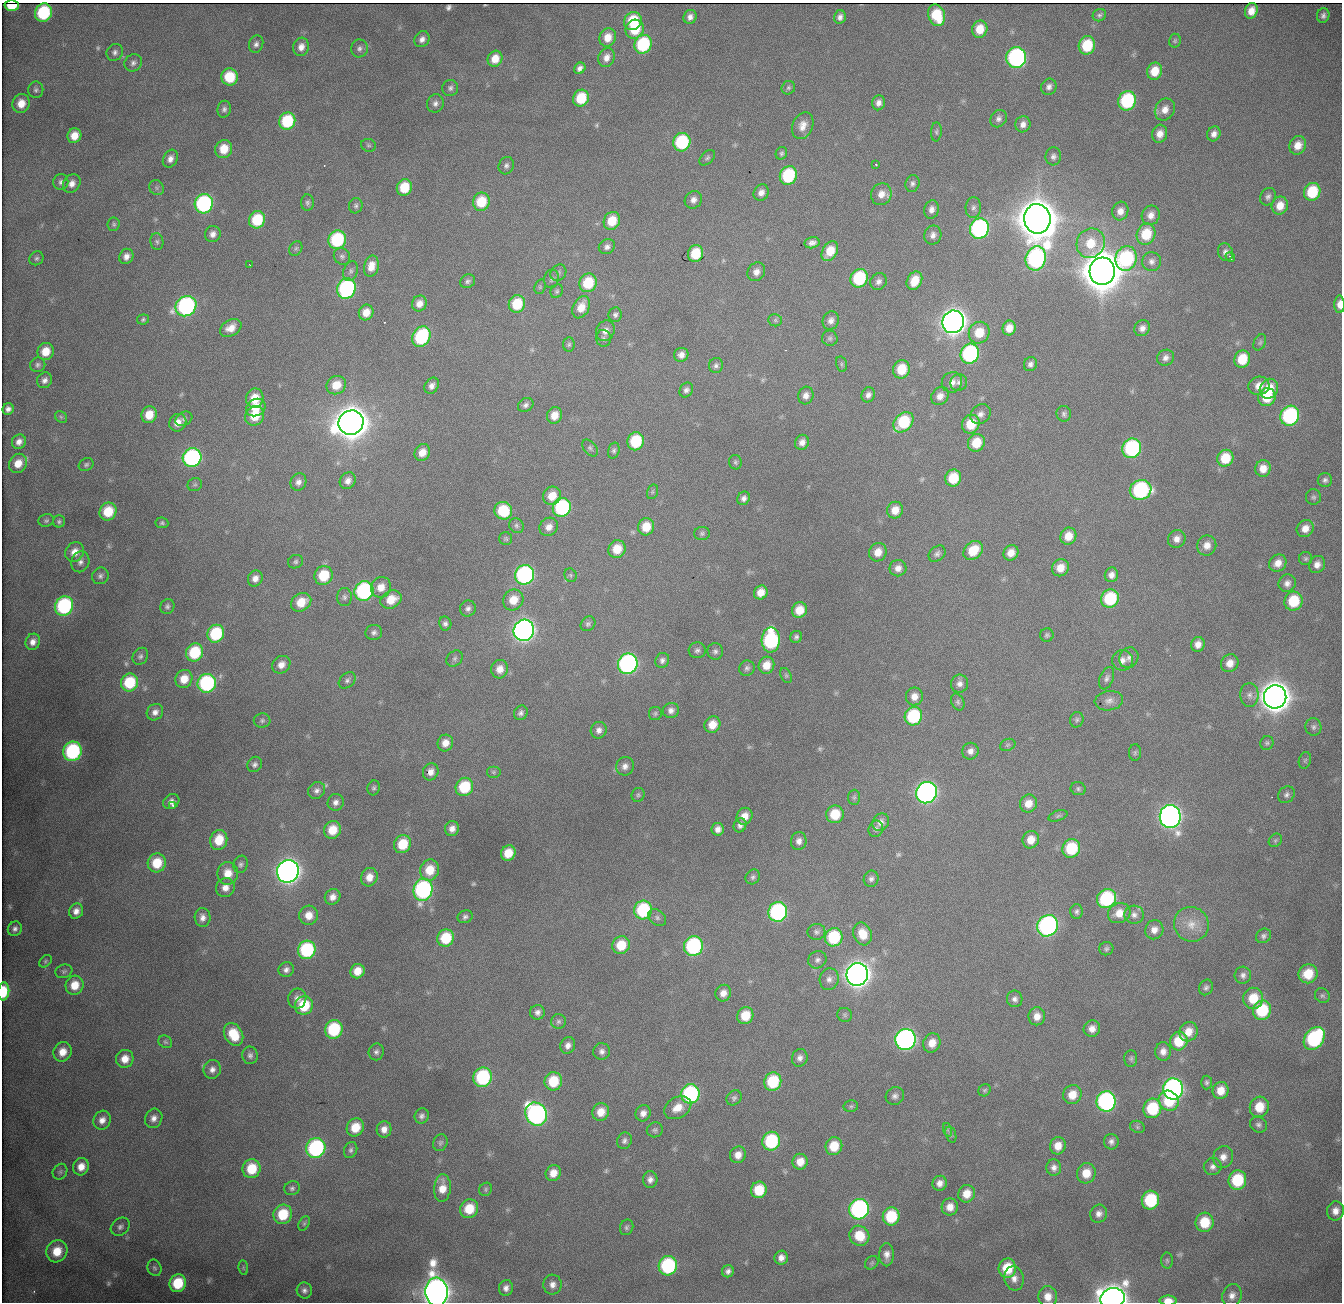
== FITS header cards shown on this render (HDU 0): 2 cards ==
NAXIS1  = 1340
NAXIS2  = 1300

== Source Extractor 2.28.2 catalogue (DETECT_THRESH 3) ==
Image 1340 x 1300 px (HDU 0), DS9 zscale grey, 1 PNG px = 1 image px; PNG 1344 x 1304 px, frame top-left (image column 1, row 1300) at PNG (2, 3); each listed source drawn as its Kron ellipse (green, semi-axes under 4 px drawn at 4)
Background 522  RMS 15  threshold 45.5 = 3 sigma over >= 5 px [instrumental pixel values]
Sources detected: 534; of the 534, the 500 brightest by FLUX_AUTO listed and drawn (34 fainter detections omitted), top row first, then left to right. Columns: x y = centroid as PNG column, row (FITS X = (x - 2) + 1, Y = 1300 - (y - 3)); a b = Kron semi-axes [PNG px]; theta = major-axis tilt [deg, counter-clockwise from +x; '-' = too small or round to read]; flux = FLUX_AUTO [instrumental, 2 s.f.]
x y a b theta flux
12 6 7 5 1 2.6e+04
1251 11 8 6 71 1.1e+04
43 13 9 8 - 8.5e+04
937 15 11 8 -71 4.0e+04
1099 15 7 6 - 2.6e+03
1323 15 7 6 - 3.9e+03
690 17 7 6 - 5.2e+03
840 17 7 6 - 4.4e+03
633 21 9 8 - 4.1e+04
635 29 10 9 - 3.5e+04
980 29 9 7 69 1.9e+04
608 37 9 8 - 1.4e+04
422 39 8 7 - 5.7e+03
1175 41 7 6 - 2.0e+03
256 44 9 7 71 4.1e+03
643 44 9 8 - 8.7e+04
1087 45 9 8 - 4.2e+04
301 47 9 8 - 7.6e+03
359 48 9 8 - 4.5e+03
115 52 9 8 - 4.1e+03
606 58 10 8 65 8.2e+03
1016 58 10 10 - 2.3e+05
495 59 8 7 - 1.5e+04
133 63 9 8 - 4.4e+03
580 68 6 5 - 4.4e+03
1155 71 9 7 69 1.9e+04
230 77 8 8 - 3.6e+04
1049 87 8 7 - 4.6e+03
450 88 8 8 - 3.5e+03
788 88 7 6 - 2.3e+03
36 90 8 7 - 3.2e+03
581 98 9 7 63 3.5e+04
1127 101 10 8 67 9.8e+04
21 103 9 8 - 1.5e+04
435 103 9 8 - 4.9e+03
878 103 7 6 - 5.5e+03
224 109 8 6 80 3.5e+03
1165 109 11 9 60 9.4e+03
999 119 9 7 57 4.5e+03
287 121 9 8 - 6.1e+04
1023 124 8 7 - 6.4e+03
803 126 14 10 68 1.0e+04
936 132 9 5 85 2.5e+03
1160 134 9 7 76 9.4e+03
1214 134 8 6 61 6.0e+03
74 136 7 7 - 1.5e+04
682 142 9 8 - 8.5e+04
368 145 7 6 - 2.4e+03
1298 145 9 8 - 1.2e+04
224 149 9 8 - 2.1e+04
781 153 6 5 - 2.2e+03
1053 156 9 7 85 4.1e+03
707 158 9 5 46 2.6e+03
170 159 9 7 63 6.2e+03
876 165 3 2 - 2.0e+03
506 166 9 7 70 3.6e+03
788 175 9 8 - 7.5e+04
61 182 8 7 - 3.4e+03
72 184 10 8 53 7.1e+03
912 184 8 7 - 3.4e+03
404 187 8 7 - 3.1e+04
157 188 8 7 - 3.1e+03
1312 192 9 8 - 4.4e+04
761 193 8 7 - 6.4e+03
881 194 11 10 - 1.0e+04
1268 197 9 7 59 3.7e+03
693 200 9 8 - 6.0e+03
481 202 9 8 - 3.4e+04
307 203 8 6 87 2.9e+03
204 204 10 9 - 1.8e+05
356 206 7 6 - 2.8e+03
1280 206 9 8 - 1.4e+04
973 208 10 7 85 4.2e+03
931 209 9 7 77 5.7e+03
1120 211 9 8 - 7.9e+03
1151 215 10 9 - 7.9e+03
1037 219 15 13 -81 4.6e+06
257 220 9 8 - 4.7e+04
612 221 9 8 - 2.5e+04
114 224 7 6 - 2.1e+03
979 228 10 9 - 2.4e+05
213 234 8 7 - 6.2e+03
1146 234 11 9 71 3.4e+04
933 235 9 8 - 6.0e+03
337 240 9 8 - 8.6e+04
157 242 8 6 -80 2.7e+03
812 243 7 5 13 4.7e+03
1091 243 15 14 - 2.7e+04
607 247 8 7 - 4.4e+03
296 248 8 6 57 2.1e+03
830 251 11 7 59 2.1e+04
1225 252 9 7 -71 4.8e+03
696 253 8 7 - 3.2e+04
126 256 8 7 - 6.3e+03
342 256 8 8 - 3.3e+03
1230 257 5 3 - 3.6e+03
36 258 7 6 - 2.6e+03
1036 258 12 10 73 2.5e+05
1126 258 12 10 74 1.2e+05
1151 261 9 9 - 5.3e+03
250 265 4 2 - 2.3e+03
371 266 10 7 76 1.2e+04
351 271 10 7 67 3.6e+03
1102 271 14 13 - 4.6e+06
756 272 10 8 55 6.7e+03
558 273 9 7 48 3.2e+03
859 278 9 8 - 7.6e+04
551 279 9 7 78 3.1e+03
468 281 8 6 32 3.1e+03
878 281 9 8 - 4.7e+03
914 281 10 7 63 2.0e+04
588 283 9 8 - 4.3e+04
540 287 7 5 70 1.9e+03
346 289 10 9 - 1.8e+05
557 291 7 6 - 2.1e+03
419 304 8 7 - 8.5e+03
517 304 9 8 - 3.8e+04
1340 304 9 5 -89 9.4e+03
186 306 11 9 39 2.4e+05
581 307 12 8 64 1.5e+04
366 312 8 7 - 1.3e+04
615 315 7 6 - 3.1e+03
143 319 6 5 - 1.9e+03
775 320 7 6 - 2.0e+03
831 321 9 8 - 6.0e+03
953 322 11 10 - 1.3e+06
231 328 11 8 31 1.1e+04
1009 328 7 6 - 1.1e+04
1142 328 8 7 - 6.0e+03
605 331 10 9 - 7.6e+03
979 333 11 10 - 2.3e+04
421 337 11 8 59 9.1e+04
603 338 8 7 - 3.3e+03
830 338 8 7 - 2.9e+03
1260 342 8 5 64 2.3e+03
569 344 7 6 - 2.2e+03
46 351 9 8 - 1.9e+04
970 354 10 9 - 1.6e+05
681 355 7 7 - 6.3e+03
1166 358 9 8 - 5.0e+03
1242 359 9 7 65 2.8e+04
841 364 8 5 -75 2.1e+03
1030 364 7 6 - 4.0e+03
38 365 8 7 - 3.2e+03
716 365 7 7 - 3.4e+03
901 369 9 8 - 2.8e+04
45 380 8 7 - 5.1e+03
952 382 10 10 - 7.2e+03
959 382 8 8 - 4.2e+03
336 385 10 9 - 1.7e+04
432 386 8 6 58 5.4e+03
1259 386 10 9 - 1.1e+04
1269 389 10 9 - 2.4e+04
686 390 8 6 57 3.9e+03
868 395 8 6 62 4.8e+03
806 396 9 7 75 6.2e+03
940 396 10 8 48 7.7e+03
1267 397 9 8 - 2.7e+04
255 398 10 8 78 2.3e+04
526 405 8 6 32 3.9e+03
256 408 10 8 31 1.7e+04
8 409 6 5 - 4.6e+03
980 414 11 9 40 6.4e+03
1064 414 8 7 - 3.0e+03
149 415 8 7 - 1.9e+04
554 415 8 7 - 1.3e+04
255 416 10 9 - 2.8e+04
1290 416 10 9 - 1.5e+05
61 417 6 5 - 2.0e+03
184 419 9 6 32 3.1e+03
903 422 11 8 47 5.6e+04
178 423 9 8 - 1.1e+04
351 423 13 12 - 2.7e+06
971 424 9 8 - 2.9e+04
636 441 9 8 - 5.3e+04
19 442 7 6 - 6.3e+03
802 442 8 7 - 6.6e+03
976 443 9 8 - 2.6e+04
590 448 10 6 -50 2.8e+03
1132 448 10 9 - 1.5e+05
614 451 8 5 73 2.8e+03
422 452 9 7 55 1.2e+04
192 458 10 9 - 2.1e+05
1225 458 8 8 - 3.0e+04
735 462 7 6 - 2.3e+03
18 463 10 8 56 1.5e+04
86 465 8 6 25 2.5e+03
1263 468 8 7 - 1.2e+04
953 478 8 8 - 3.2e+04
1325 480 7 7 - 3.6e+03
348 481 9 7 54 6.6e+03
298 482 9 8 - 5.9e+03
195 485 7 6 - 2.4e+03
1141 490 11 9 20 1.5e+05
652 492 7 5 72 2.1e+03
552 496 9 9 - 1.7e+04
1313 497 8 7 - 2.9e+03
744 498 7 6 - 4.2e+03
562 507 9 9 - 1.2e+05
895 510 8 8 - 1.3e+04
108 511 9 8 - 3.2e+04
503 511 9 8 - 4.5e+04
46 520 8 6 16 2.4e+03
59 521 6 6 - 2.4e+03
162 523 6 5 - 2.2e+03
516 526 8 7 - 2.8e+03
549 527 10 8 44 8.1e+03
646 527 9 8 - 2.2e+04
1305 528 9 8 - 9.8e+03
702 533 8 6 2 2.7e+03
1068 536 8 8 - 1.6e+04
506 539 6 6 - 2.0e+03
1177 539 9 8 - 7.2e+03
1207 545 10 9 - 9.6e+03
617 549 9 8 - 2.1e+04
973 550 11 8 43 2.7e+04
75 552 10 9 - 1.1e+04
878 552 9 8 - 1.3e+04
1011 553 8 7 - 1.1e+04
937 554 9 7 42 3.8e+03
1306 559 6 6 - 2.2e+03
80 562 10 9 - 5.4e+03
295 562 8 6 26 2.6e+03
1278 563 9 8 - 9.9e+03
1317 564 9 8 - 7.3e+03
898 568 8 8 - 7.4e+03
1060 568 9 8 - 1.4e+04
324 575 10 9 - 3.8e+04
525 575 10 9 - 2.3e+05
571 575 7 6 - 2.2e+03
1111 575 7 6 - 6.2e+03
100 576 9 8 - 3.7e+03
255 578 8 7 - 6.8e+03
1287 583 9 8 - 5.6e+03
381 587 10 10 - 1.2e+04
364 591 10 9 - 1.7e+05
761 592 7 6 - 1.1e+04
344 597 9 7 -88 3.4e+03
1110 599 9 8 - 6.3e+04
391 600 11 8 28 1.9e+04
513 600 11 10 - 1.9e+04
1293 601 10 9 - 4.1e+04
301 602 11 8 35 2.2e+04
64 606 10 9 - 1.3e+05
167 606 7 7 - 3.2e+03
468 608 8 7 - 4.2e+03
799 610 8 7 - 1.7e+04
445 624 7 6 - 3.5e+03
588 624 8 6 43 2.8e+03
524 630 10 10 - 6.5e+05
374 632 8 7 - 3.9e+03
216 634 9 8 - 6.4e+04
1047 635 7 6 - 2.5e+03
796 637 6 6 - 2.8e+03
771 640 12 9 87 1.3e+05
33 642 8 7 - 7.0e+03
1198 644 7 6 - 7.8e+03
697 650 8 8 - 3.6e+03
715 651 8 8 - 3.6e+03
195 652 9 8 - 5.3e+04
140 656 9 7 56 3.5e+03
455 658 9 7 46 3.1e+03
1129 658 11 9 63 5.2e+03
662 660 8 6 61 4.0e+03
1122 660 10 10 - 6.9e+03
1230 663 9 8 - 1.1e+04
628 664 10 9 - 3.0e+05
281 665 9 8 - 9.0e+03
766 665 9 7 68 1.5e+04
747 668 8 7 - 3.3e+03
500 669 9 8 - 1.0e+04
786 675 8 5 -64 2.0e+03
1107 678 11 6 69 3.9e+03
184 679 9 8 - 1.7e+04
347 680 9 7 41 3.5e+03
129 682 9 8 - 5.1e+04
207 683 9 9 - 1.5e+05
960 684 9 8 - 5.8e+03
1249 695 12 9 -88 6.5e+03
914 696 9 8 - 1.0e+04
1275 697 11 11 - 2.3e+06
1109 701 14 9 7 7.2e+03
958 702 9 6 -64 2.8e+03
671 710 8 7 - 5.2e+03
155 712 9 7 44 6.3e+03
521 713 7 6 - 3.7e+03
655 713 6 6 - 2.1e+03
913 716 9 8 - 8.3e+04
262 720 8 7 - 2.8e+03
1077 720 8 6 74 2.5e+03
712 725 8 7 - 1.6e+04
1313 727 9 8 - 3.9e+03
599 730 8 8 - 5.6e+03
445 743 8 7 - 1.0e+04
1267 743 7 6 - 2.4e+03
1008 745 8 6 21 2.4e+03
72 751 10 9 - 1.4e+05
970 751 8 8 - 5.8e+03
1135 753 8 6 88 2.3e+03
1305 760 8 6 73 2.2e+03
255 764 8 7 - 3.4e+03
625 766 9 9 - 6.2e+03
431 772 9 7 67 7.6e+03
493 772 7 6 - 2.2e+03
464 787 9 8 - 5.0e+04
374 788 7 6 - 2.5e+03
1078 789 8 6 -19 2.6e+03
317 790 9 8 - 4.5e+03
926 793 11 10 - 5.2e+05
638 795 7 6 - 2.3e+03
1286 795 9 7 51 3.7e+03
854 797 7 6 - 2.3e+03
171 802 8 7 - 5.6e+03
336 802 8 8 - 5.3e+03
1028 803 9 8 - 1.2e+04
173 805 3 3 - 3.5e+03
835 814 9 8 - 3.0e+04
744 816 9 7 59 1.2e+04
1058 816 10 5 19 2.3e+03
1170 817 11 10 - 7.2e+05
881 822 9 7 54 5.8e+03
740 825 7 6 - 4.1e+03
452 829 8 7 - 7.0e+03
718 829 6 6 - 6.2e+03
876 829 8 7 - 3.1e+03
332 830 9 8 - 2.2e+04
219 840 10 8 75 2.4e+04
1031 840 9 8 - 1.3e+04
1275 840 7 6 - 2.0e+03
799 841 9 8 - 6.1e+03
402 844 9 8 - 3.2e+04
1071 848 9 9 - 5.3e+04
508 853 8 7 - 2.0e+04
157 863 9 9 - 2.9e+04
241 864 9 7 70 3.2e+03
430 870 10 9 - 2.4e+04
288 871 11 11 - 8.4e+05
228 873 11 10 - 1.6e+04
369 877 9 8 - 1.1e+04
753 877 8 7 - 3.0e+03
871 879 8 7 - 3.8e+03
225 888 10 9 - 8.8e+03
423 890 11 9 76 2.2e+05
333 897 8 7 - 7.3e+03
1107 899 10 9 - 9.8e+04
643 910 9 9 - 9.0e+04
76 911 8 7 - 6.9e+03
1076 911 7 6 - 3.0e+03
778 912 10 9 - 2.1e+05
1119 913 11 10 - 1.5e+04
309 915 9 9 - 1.3e+04
1134 915 9 9 - 5.5e+03
465 917 8 6 22 3.2e+03
203 918 9 8 - 6.4e+03
657 918 10 7 -40 4.0e+03
1191 924 18 17 - 2.0e+04
1047 926 11 10 - 2.9e+05
15 929 7 6 - 4.1e+03
1154 930 10 9 - 8.3e+03
816 932 9 8 - 3.5e+03
863 934 11 9 -69 2.0e+04
1263 936 8 6 39 3.4e+03
834 937 9 8 - 6.5e+04
446 938 9 8 - 4.3e+04
621 945 9 8 - 2.9e+04
693 946 10 9 - 1.5e+05
1106 949 7 6 - 2.6e+03
307 950 9 8 - 1.0e+05
817 960 9 8 - 4.2e+03
45 961 7 5 43 1.9e+03
286 970 8 7 - 4.8e+03
64 971 9 6 19 2.6e+03
357 971 7 7 - 1.4e+04
857 974 11 10 - 1.2e+06
1308 974 10 9 - 2.8e+04
1243 975 8 8 - 4.4e+03
829 979 11 9 77 5.9e+03
75 985 9 9 - 1.9e+04
1206 987 8 6 65 3.1e+03
4 991 9 5 86 3.2e+04
723 993 8 7 - 8.4e+03
1322 996 8 7 - 3.0e+03
297 998 10 9 - 6.8e+03
1253 998 10 10 - 2.7e+04
1015 999 8 7 - 4.5e+03
304 1005 9 9 - 4.2e+04
1262 1010 10 9 - 5.7e+04
537 1012 7 7 - 4.6e+03
745 1015 9 8 - 2.6e+04
845 1015 7 7 - 2.3e+03
1037 1016 9 8 - 9.9e+03
558 1021 7 7 - 3.2e+03
334 1029 9 8 - 7.6e+04
1092 1029 8 8 - 8.2e+03
1188 1032 10 9 - 1.4e+04
233 1034 12 9 -60 3.2e+04
1314 1038 12 9 52 1.4e+05
905 1040 10 10 - 4.4e+05
1179 1041 9 8 - 3.2e+04
165 1042 7 6 - 2.2e+03
932 1043 10 8 65 1.3e+04
568 1045 8 7 - 5.9e+03
602 1051 8 8 - 4.8e+03
1163 1051 9 8 - 7.2e+03
62 1052 10 9 - 1.4e+04
376 1052 8 7 - 3.8e+03
250 1055 9 7 -88 4.0e+03
800 1058 9 7 72 5.3e+03
125 1059 9 8 - 1.3e+04
1131 1059 8 6 89 2.7e+03
212 1070 9 8 - 5.8e+03
483 1077 10 9 - 1.1e+05
553 1081 9 8 - 3.8e+04
773 1082 9 8 - 5.8e+04
1207 1082 7 5 87 2.5e+03
1173 1089 10 10 - 4.1e+05
985 1090 6 5 - 1.9e+03
1221 1090 8 8 - 1.5e+04
690 1094 9 9 - 1.7e+05
1072 1095 10 9 - 1.6e+04
895 1096 9 8 - 4.4e+03
734 1098 8 6 44 3.0e+03
1106 1101 10 9 - 2.8e+05
1169 1101 10 9 - 3.9e+04
851 1106 7 5 11 2.2e+03
1259 1107 10 9 - 2.3e+04
678 1108 14 10 30 1.6e+04
1152 1108 10 9 - 5.8e+04
601 1112 9 8 - 1.5e+04
643 1113 8 7 - 6.7e+03
536 1114 12 10 -57 3.6e+05
422 1116 8 7 - 4.1e+03
154 1118 10 8 64 6.7e+03
102 1120 9 8 - 8.1e+03
1259 1125 9 7 -36 3.7e+03
355 1127 9 8 - 2.6e+04
1137 1127 8 6 -23 2.5e+03
384 1129 8 7 - 8.3e+03
655 1130 8 7 - 2.8e+03
948 1130 7 4 -70 1.9e+03
951 1135 8 5 -71 2.2e+03
624 1141 8 7 - 3.6e+03
771 1141 9 8 - 8.5e+04
1111 1142 7 7 - 4.3e+03
440 1143 8 7 - 2.8e+03
834 1146 9 8 - 2.5e+04
1058 1146 9 7 72 1.3e+04
316 1148 10 9 - 1.6e+05
351 1150 8 6 68 3.2e+03
738 1155 8 7 - 9.7e+03
1223 1157 11 10 - 9.0e+03
800 1162 8 7 - 1.3e+04
1213 1166 9 8 - 5.3e+03
81 1167 9 8 - 1.1e+04
1054 1168 8 7 - 5.5e+03
251 1169 9 9 - 3.4e+04
60 1172 8 7 - 3.0e+03
553 1173 8 7 - 1.3e+04
1086 1173 10 9 - 1.8e+04
650 1180 8 7 - 5.6e+03
1237 1180 10 9 - 5.3e+04
940 1183 7 7 - 6.6e+03
292 1188 8 7 - 3.1e+03
442 1188 14 8 85 1.5e+04
486 1189 7 6 - 2.1e+03
759 1190 8 8 - 3.4e+04
967 1194 9 8 - 1.5e+04
1150 1200 9 8 - 7.0e+04
950 1207 8 8 - 1.0e+04
469 1209 9 9 - 2.6e+04
859 1209 10 10 - 2.6e+05
1335 1211 9 8 - 8.7e+03
283 1214 10 9 - 3.9e+04
1099 1214 9 8 - 6.2e+03
891 1216 9 8 - 4.9e+04
1204 1222 9 9 - 3.1e+04
304 1223 8 5 63 2.2e+03
120 1227 10 8 38 4.6e+03
627 1227 8 6 67 2.7e+03
859 1236 10 9 - 2.7e+04
57 1251 11 10 - 2.4e+04
887 1255 11 7 -89 7.5e+03
781 1258 7 6 - 6.6e+03
1167 1260 8 6 -88 2.2e+03
872 1263 7 6 - 2.2e+03
668 1266 10 9 - 1.2e+05
154 1268 8 6 -70 2.7e+03
243 1268 7 5 -83 1.9e+03
1007 1268 10 8 87 3.6e+04
728 1271 6 5 - 4.2e+03
1014 1279 12 9 -78 8.2e+03
178 1283 9 8 - 4.2e+04
552 1285 10 9 - 6.9e+03
506 1288 8 7 - 5.4e+03
304 1290 8 7 - 4.6e+03
436 1292 14 11 -87 1.3e+06
1232 1295 11 9 68 7.7e+03
1048 1297 10 9 - 1.2e+04
1113 1298 12 10 17 1.5e+06
1168 1301 8 5 -1 1.2e+04
At the frame edge (FLAGS 8, measured only in part): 6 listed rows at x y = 12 6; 1340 304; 4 991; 436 1292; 1113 1298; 1168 1301
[34 fainter detections neither listed nor drawn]